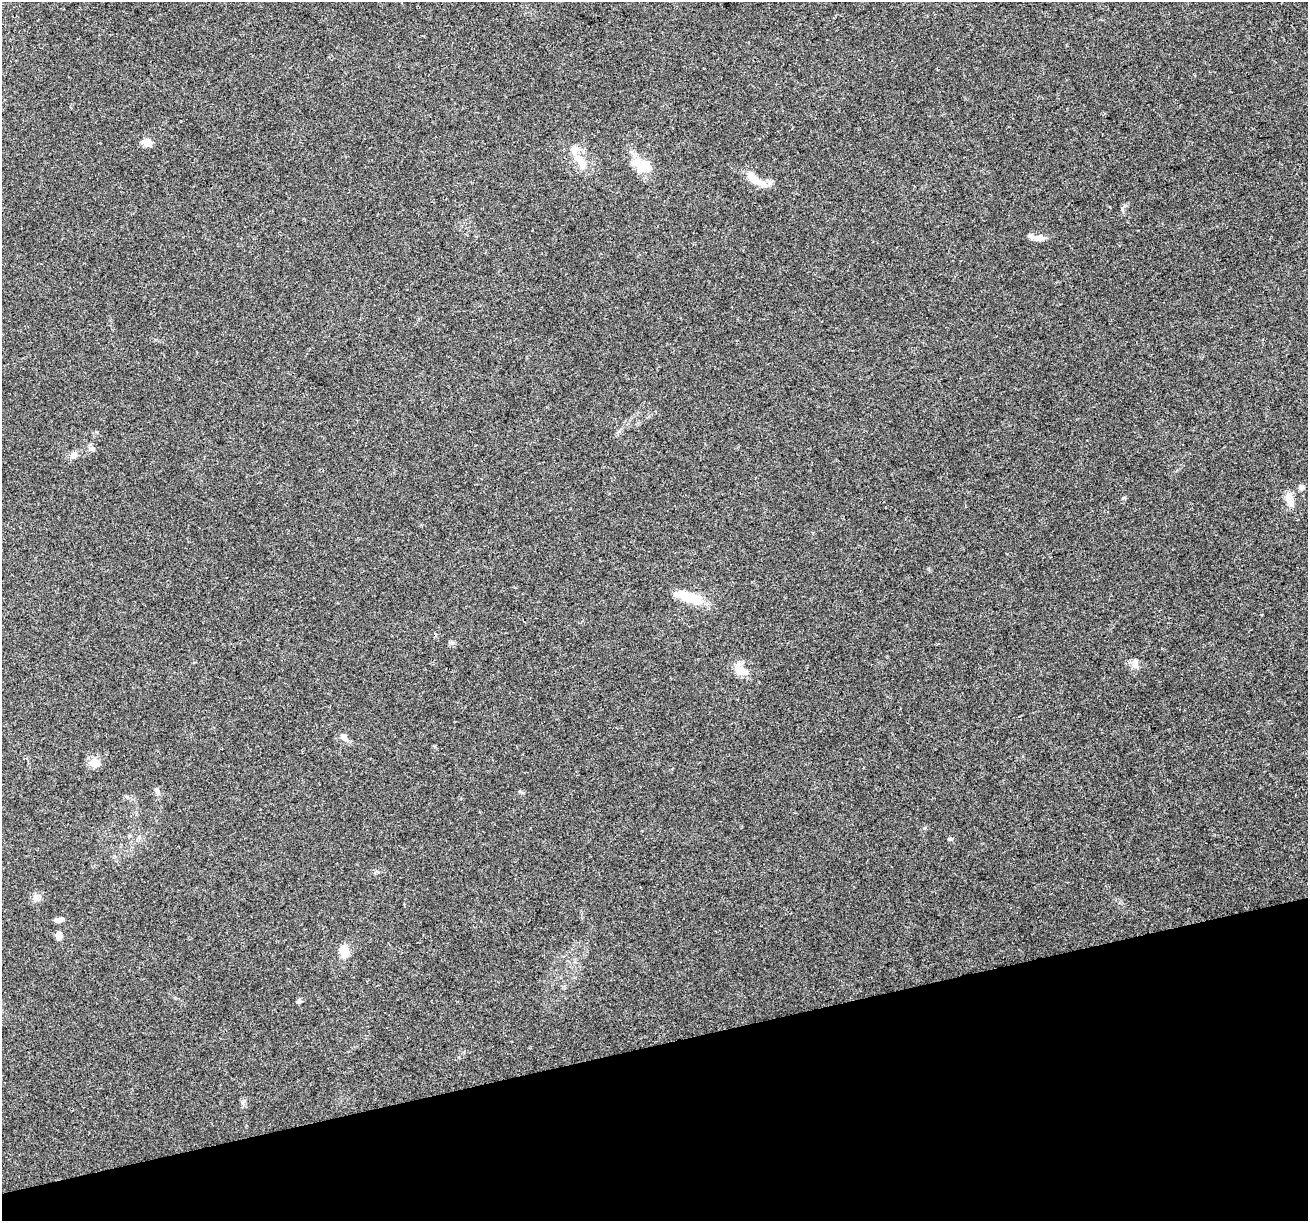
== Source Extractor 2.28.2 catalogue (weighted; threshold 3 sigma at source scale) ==
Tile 14 of 4 x 4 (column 2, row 4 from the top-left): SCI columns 1307-2612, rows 104-1322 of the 5223 x 5030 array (HDU 1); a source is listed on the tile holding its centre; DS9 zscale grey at full resolution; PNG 1310 x 1223 px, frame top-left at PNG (2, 2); no overlay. Shown black and unused: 14% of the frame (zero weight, under 3 of 4 exposures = <1% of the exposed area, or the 3 px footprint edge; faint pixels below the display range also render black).
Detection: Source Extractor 2.28.2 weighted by HDU 2 'WHT'; one run over the whole footprint, this tile lists its part. Background 0.0571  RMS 0.0043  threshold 0.0194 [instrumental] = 3 sigma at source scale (4.5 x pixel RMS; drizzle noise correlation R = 1.50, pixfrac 1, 0.0396/0.0396 arcsec/px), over >= 5 px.
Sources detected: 31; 4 inside a brighter object's white glare — not listed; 3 inside a brighter listed object's ellipse — not listed separately; the other 24 listed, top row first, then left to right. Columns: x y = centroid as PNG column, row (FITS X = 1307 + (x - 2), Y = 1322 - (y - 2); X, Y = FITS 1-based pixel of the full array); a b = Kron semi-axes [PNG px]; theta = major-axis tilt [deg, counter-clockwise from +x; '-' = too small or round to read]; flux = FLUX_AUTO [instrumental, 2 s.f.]
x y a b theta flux
147 143 6 5 - 13
636 163 21 13 -29 6.6
582 164 18 9 -58 4.6
754 179 26 9 -43 5.5
1038 238 16 9 8 2.9
92 449 7 6 - 1
73 455 11 8 44 2.1
1301 487 7 6 - 1.3
1124 498 7 3 9 0.56
1289 499 16 9 -76 4.8
691 599 29 15 -4 9.5
1135 663 15 7 -83 2
740 669 20 14 -57 5.8
343 737 10 7 -47 2.5
95 763 15 11 -43 3.4
157 790 7 5 -22 1
520 792 6 4 -2 0.62
950 839 5 5 - 0.79
36 896 9 7 -74 1.7
59 920 10 5 8 1.8
59 936 9 7 -88 2.3
344 951 15 9 -83 5.8
298 1002 7 5 19 0.78
243 1103 7 4 72 0.88
Unlisted compact peaks at least as high as the median listed source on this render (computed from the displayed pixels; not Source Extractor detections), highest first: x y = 924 828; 1122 208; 452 643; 127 797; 435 746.